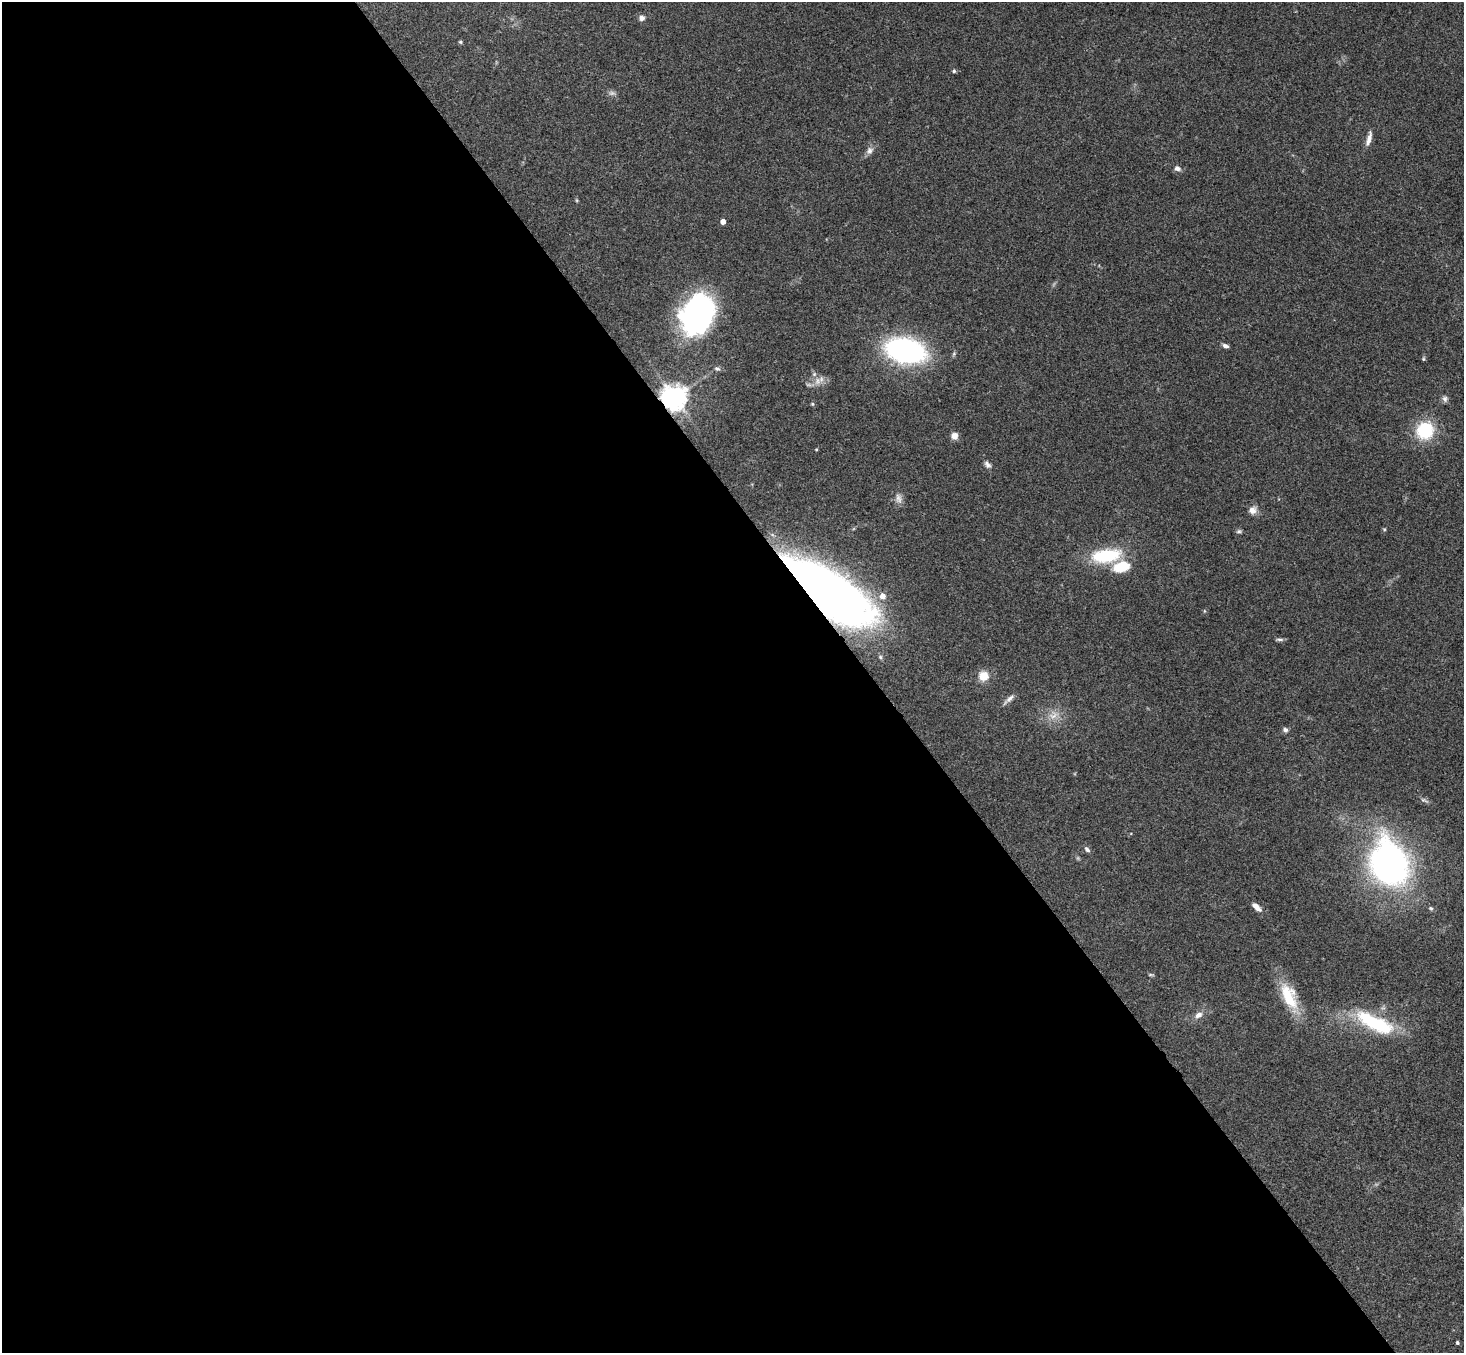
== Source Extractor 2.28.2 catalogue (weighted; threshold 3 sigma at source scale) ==
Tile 9 of 4 x 4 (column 1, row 3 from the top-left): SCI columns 53-1514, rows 1682-3032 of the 5948 x 5929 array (HDU 1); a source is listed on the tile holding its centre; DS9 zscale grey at full resolution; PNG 1466 x 1355 px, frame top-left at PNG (2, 2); no overlay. Shown black and unused: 60% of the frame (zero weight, under 3 of 4 exposures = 6% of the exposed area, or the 3 px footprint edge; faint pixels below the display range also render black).
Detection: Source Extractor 2.28.2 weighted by HDU 2 'WHT'; one run over the whole footprint, this tile lists its part. Background 0.167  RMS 0.0073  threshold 0.0327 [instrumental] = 3 sigma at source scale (4.5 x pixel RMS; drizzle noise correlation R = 1.50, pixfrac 1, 0.05/0.05 arcsec/px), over >= 5 px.
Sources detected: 44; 1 too faint to see at this stretch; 1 inside a brighter object's white glare — not listed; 1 inside a brighter listed object's ellipse — not listed separately; the other 41 listed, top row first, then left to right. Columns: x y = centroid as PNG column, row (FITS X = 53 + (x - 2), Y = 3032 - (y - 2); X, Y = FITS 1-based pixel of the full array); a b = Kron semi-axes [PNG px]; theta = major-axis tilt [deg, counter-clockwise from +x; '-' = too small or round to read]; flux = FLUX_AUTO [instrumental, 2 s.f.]
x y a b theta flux
642 18 6 6 - 3.1
460 42 5 4 - 0.99
954 71 5 4 - 1.1
1369 139 19 6 74 4.9
869 150 11 8 44 3.4
1177 168 8 7 - 3
723 222 4 4 - 5.6
697 314 39 29 66 160
1225 346 8 5 -21 2.2
905 351 38 22 -13 140
1423 359 5 4 - 0.88
717 369 8 5 -23 1.6
817 381 12 9 78 5.4
674 398 8 8 - 760
1445 399 8 7 - 2.3
812 404 5 4 - 0.82
1425 430 19 18 - 36
954 436 8 7 - 4.5
816 449 5 3 - 0.62
987 464 10 6 -49 2.5
899 498 15 8 -80 4.4
1252 510 9 9 - 4.9
1384 529 5 4 - 0.79
1239 531 7 5 10 1.4
1106 556 39 17 8 39
819 588 70 28 -29 650
882 596 5 5 - 5.7
1280 639 11 4 0 1.6
984 676 5 5 - 21
1010 698 14 6 39 3.3
1053 715 15 11 33 7.7
1285 730 7 6 - 2.2
1087 849 8 5 -46 1.9
1389 863 40 30 -70 280
1256 907 14 6 -45 4.8
1431 908 6 5 - 1.2
1151 975 9 3 -9 0.92
1289 996 38 17 -67 27
1198 1015 10 7 27 4.2
1375 1023 48 16 -26 55
1457 1343 3 3 - 1.2
Overlapping masked pixels (flux is a lower limit): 2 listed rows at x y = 674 398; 819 588